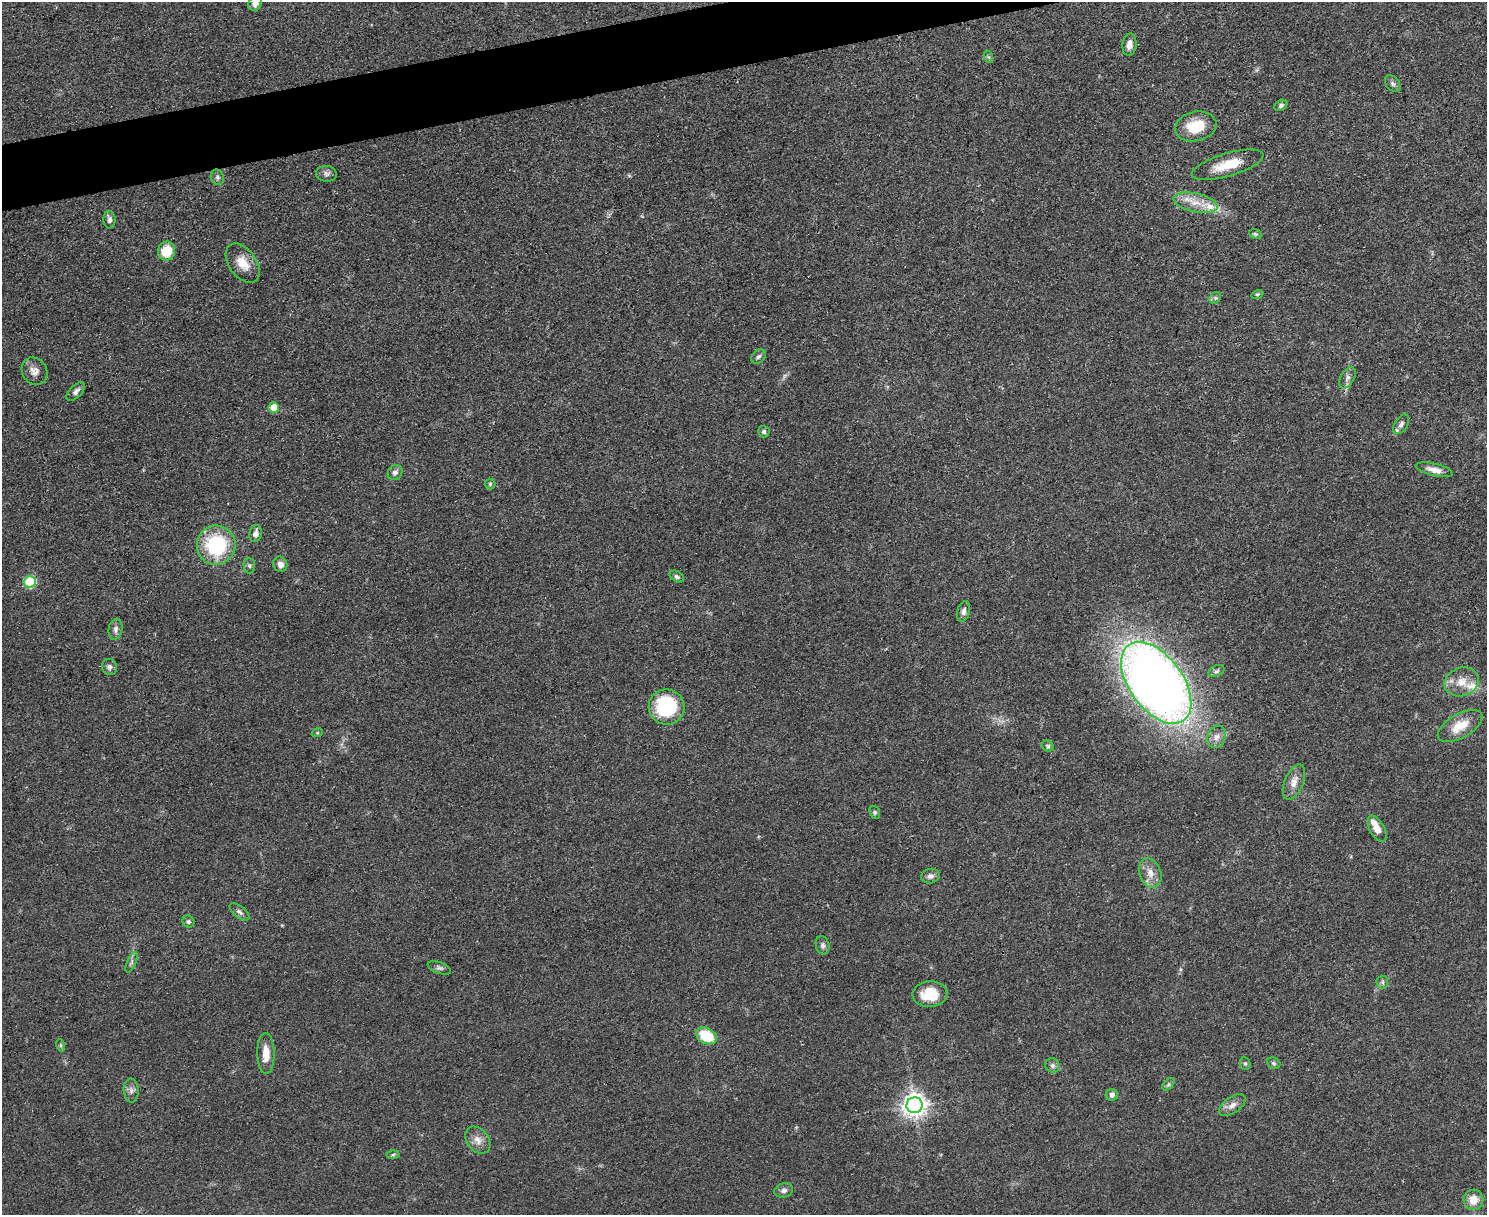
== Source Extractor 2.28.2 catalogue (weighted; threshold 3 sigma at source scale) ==
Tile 8 of 3 x 4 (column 2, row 3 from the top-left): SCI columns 1624-3108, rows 1221-2433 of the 4847 x 4868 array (HDU 1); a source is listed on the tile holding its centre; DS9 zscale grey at full resolution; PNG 1489 x 1217 px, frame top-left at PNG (2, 2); each listed source drawn as its Kron ellipse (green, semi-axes under 4 px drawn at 4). Shown black and unused: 3% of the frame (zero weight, under 3 of 4 exposures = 1% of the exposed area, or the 3 px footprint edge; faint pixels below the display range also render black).
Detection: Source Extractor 2.28.2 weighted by HDU 2 'WHT'; one run over the whole footprint, this tile lists its part. Background 0.0485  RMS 0.0049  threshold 0.022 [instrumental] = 3 sigma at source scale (4.5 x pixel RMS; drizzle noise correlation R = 1.50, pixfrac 1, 0.05/0.05 arcsec/px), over >= 5 px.
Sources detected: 73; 3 inside a brighter listed object's ellipse — not listed separately; the other 70 listed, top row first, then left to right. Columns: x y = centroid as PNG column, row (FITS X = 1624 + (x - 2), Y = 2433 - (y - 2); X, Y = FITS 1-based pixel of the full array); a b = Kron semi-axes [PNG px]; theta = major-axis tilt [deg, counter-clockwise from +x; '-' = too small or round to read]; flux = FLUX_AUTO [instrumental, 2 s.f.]
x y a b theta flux
255 3 7 6 - 2.9
1129 45 11 7 83 3.5
989 57 6 4 -70 0.75
1393 83 9 6 -51 1.4
1281 105 7 5 33 1.2
1196 126 21 14 12 15
1228 165 37 11 16 13
326 174 10 7 -6 1.8
217 177 8 6 -65 1.4
1196 203 22 9 -12 8.1
109 220 9 6 -88 1.5
1255 234 6 4 -21 0.72
166 251 9 8 - 11
243 263 22 13 -54 8
1257 294 6 4 18 0.71
1215 298 6 5 - 1
758 357 8 6 45 1.4
35 371 14 12 -55 3.9
1347 378 12 6 60 2
76 392 11 6 46 2.1
274 407 5 5 - 7.6
1401 424 11 6 57 1.8
764 432 6 5 - 1
1434 470 19 6 -13 3.7
395 472 8 7 - 2.1
490 484 5 5 - 0.72
256 534 8 6 75 2.7
216 545 19 19 - 38
280 564 8 7 - 2.7
249 566 8 6 -87 1.1
677 577 8 5 -33 1.3
30 582 6 6 - 35
964 611 10 6 74 2.1
116 629 10 7 80 2.1
110 667 8 7 - 1.6
1216 671 8 5 27 1.1
1462 682 18 14 20 7.2
1156 683 47 26 -54 580
667 707 18 17 - 37
1460 726 25 12 30 10
317 733 6 4 18 0.6
1216 737 11 9 72 2.9
1048 746 6 5 - 0.86
1294 782 18 9 68 4.7
875 812 6 5 - 0.82
1377 829 14 7 -61 5.4
1150 873 15 10 -69 4.7
930 876 9 7 14 1.9
239 912 12 5 -37 1.6
188 922 6 5 - 1.2
823 945 9 7 -77 1.6
131 962 11 4 65 1.2
439 968 12 5 -21 1.5
1382 982 6 6 - 1.1
930 994 17 13 3 12
706 1036 11 8 -29 19
60 1045 6 4 -71 0.72
266 1054 20 8 -89 7
1274 1063 7 5 -22 0.89
1245 1064 6 5 - 0.78
1052 1065 7 7 - 1.6
1168 1084 7 4 45 0.86
131 1090 12 7 -86 2.2
1112 1095 6 6 - 1.4
914 1105 8 7 - 420
1232 1105 15 8 35 3.4
478 1140 15 11 -51 4.3
393 1154 6 4 2 0.85
784 1190 9 7 13 1.7
1473 1200 10 10 - 6.1
Isophote crosses this tile's border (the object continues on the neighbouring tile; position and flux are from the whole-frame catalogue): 1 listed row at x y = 255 3